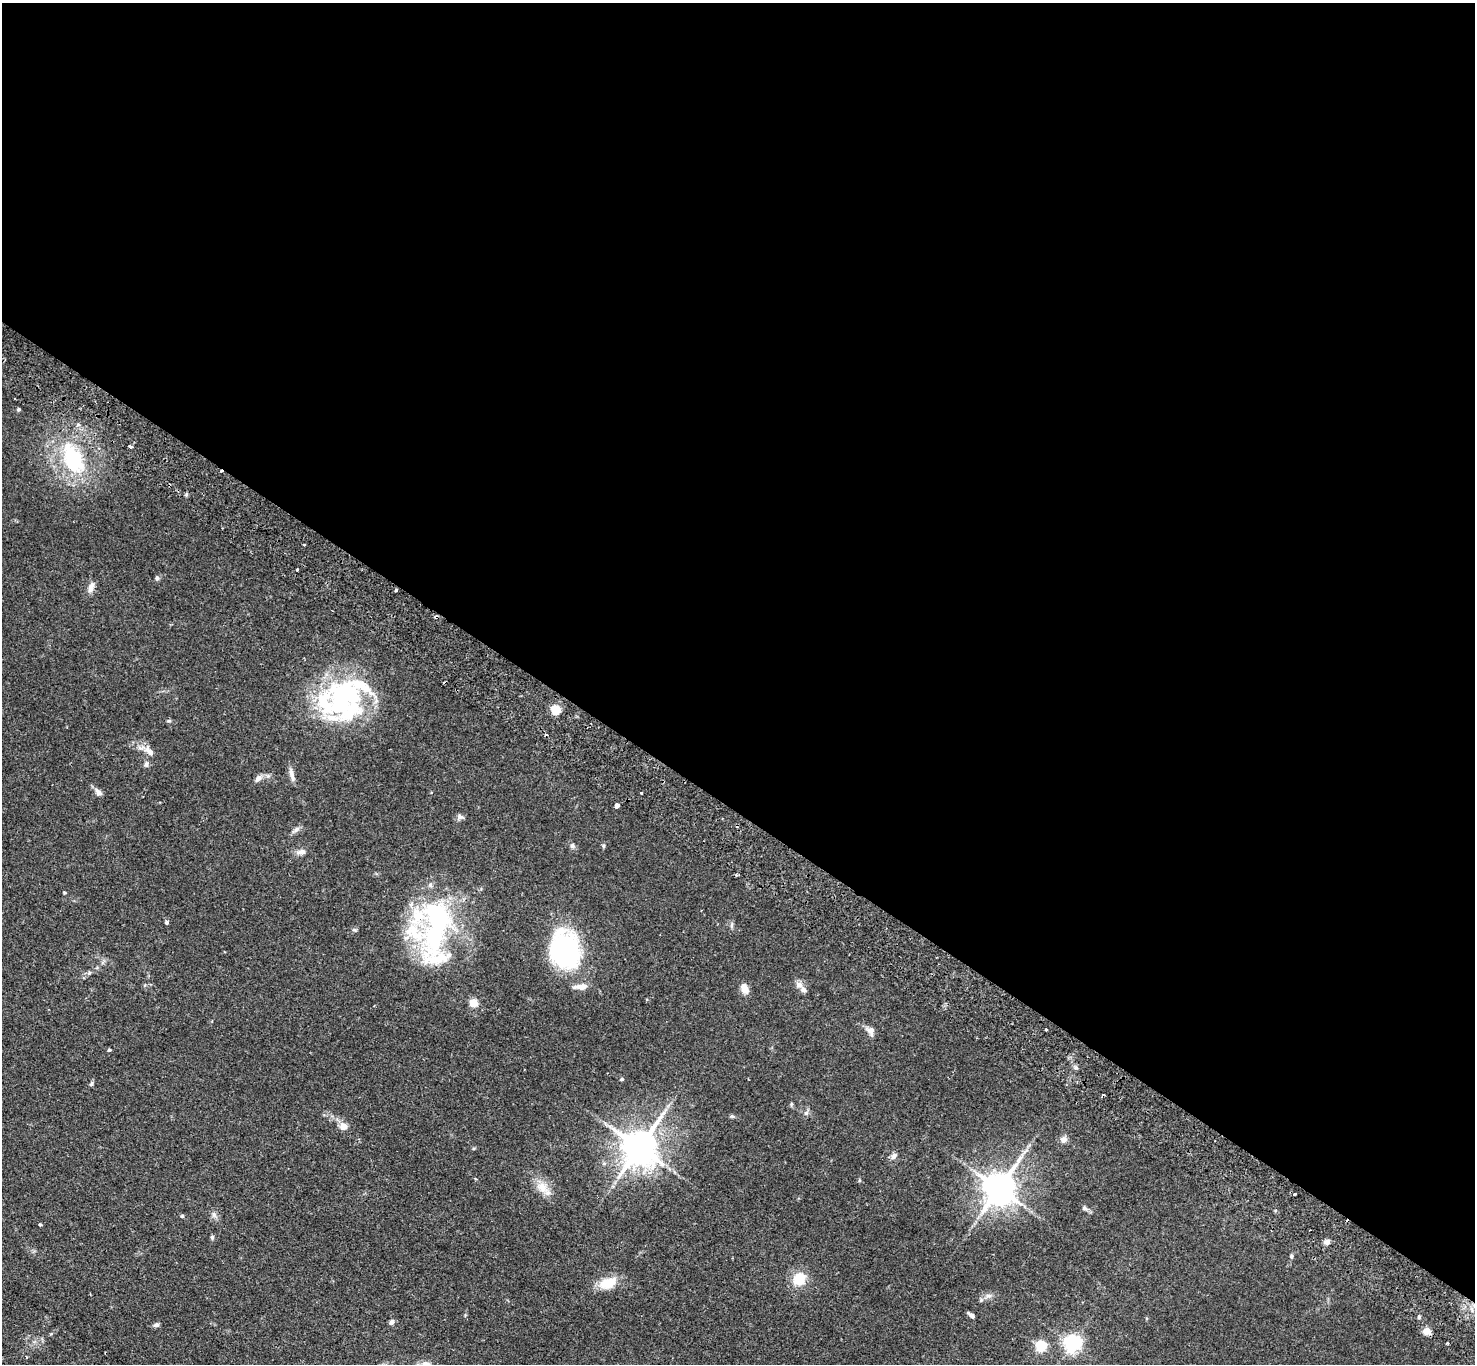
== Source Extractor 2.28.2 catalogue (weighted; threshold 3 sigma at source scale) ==
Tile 3 of 4 x 4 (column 3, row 1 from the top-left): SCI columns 2980-4452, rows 4430-5791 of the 5961 x 5993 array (HDU 1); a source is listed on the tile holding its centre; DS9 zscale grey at full resolution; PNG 1477 x 1366 px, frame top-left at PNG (2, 3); no overlay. Shown black and unused: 59% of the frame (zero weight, under 2 of 3 exposures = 3% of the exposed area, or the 3 px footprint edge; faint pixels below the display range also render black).
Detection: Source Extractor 2.28.2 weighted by HDU 2 'WHT'; one run over the whole footprint, this tile lists its part. Background 0.0743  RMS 0.0057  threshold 0.0258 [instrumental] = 3 sigma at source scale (4.5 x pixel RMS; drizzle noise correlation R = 1.50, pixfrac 1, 0.05/0.05 arcsec/px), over >= 5 px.
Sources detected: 82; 2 inside a brighter object's white glare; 6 cosmic-ray / hot-pixel residue — not listed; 5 inside a brighter listed object's ellipse — not listed separately; the other 69 listed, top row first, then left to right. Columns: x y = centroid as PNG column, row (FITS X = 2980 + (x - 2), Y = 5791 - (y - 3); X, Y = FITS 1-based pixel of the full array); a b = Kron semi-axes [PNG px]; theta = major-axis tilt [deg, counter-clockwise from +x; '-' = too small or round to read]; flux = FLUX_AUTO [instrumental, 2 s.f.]
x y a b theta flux
18 409 4 4 - 0.89
78 424 5 4 - 1.5
130 446 5 3 - 1.6
73 458 19 11 -63 49
297 570 3 3 - 1.2
157 578 7 5 -89 1.1
91 587 14 7 74 3.6
396 590 3 3 - 1.1
436 617 6 3 9 0.82
340 698 62 46 31 87
556 710 5 5 - 33
169 721 6 4 0 0.75
150 751 16 7 -44 4.1
146 764 8 5 83 1.5
292 775 20 5 -73 2.9
258 778 12 7 44 2.4
98 792 11 7 -52 2.4
641 793 3 3 - 0.85
617 805 4 4 - 2.6
460 817 9 7 -25 1.6
296 830 8 6 45 1.6
572 846 7 6 - 1.4
603 846 6 4 -90 0.73
301 852 13 7 5 2.6
64 893 4 4 - 0.68
166 922 5 5 - 0.81
438 925 69 25 75 78
732 925 7 4 89 1
565 950 37 29 -74 86
89 973 6 4 45 0.91
799 985 10 8 -39 3
581 987 16 6 5 5.1
744 988 11 7 -67 5.3
473 1003 5 5 - 19
1046 1029 3 2 - 0.84
870 1031 13 9 -50 3.1
109 1050 4 3 - 0.74
1076 1068 6 4 -19 0.93
622 1079 5 4 - 0.69
91 1084 7 4 60 0.9
806 1113 6 5 - 1.1
732 1116 6 5 - 0.8
343 1126 7 7 - 4.9
1064 1140 7 7 - 2.9
640 1147 11 10 - 1400
474 1148 5 3 - 0.59
894 1156 10 7 49 2
542 1187 18 12 -47 7.3
999 1188 10 9 - 1200
1295 1194 3 2 - 0.71
1085 1208 8 5 -20 1.3
214 1214 7 6 - 1.6
182 1216 4 4 - 0.6
40 1224 4 3 - 0.7
212 1237 6 5 - 0.91
1327 1242 7 6 - 2.2
1291 1256 6 5 - 0.93
799 1279 17 15 54 11
608 1283 25 13 23 10
988 1296 10 4 0 1.7
981 1300 6 5 - 0.96
971 1315 8 4 -35 2
1419 1317 5 4 - 1
392 1322 8 6 63 1.4
156 1325 7 5 31 1.4
1427 1331 8 8 - 4.2
1072 1343 6 6 - 210
1041 1346 5 5 - 47
26 1357 4 2 - 0.42
Overlapping masked pixels (flux is a lower limit): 1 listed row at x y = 436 617